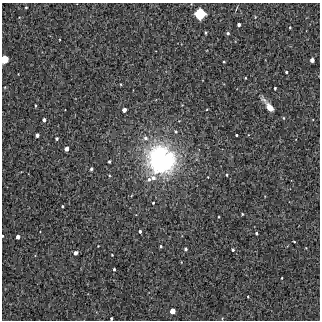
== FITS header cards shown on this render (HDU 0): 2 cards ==
NAXIS1  =                  318 /Length X axis
NAXIS2  =                  318 /Length Y axis

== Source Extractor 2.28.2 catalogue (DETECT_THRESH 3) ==
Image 318 x 318 px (HDU 0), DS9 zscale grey, 1 PNG px = 1 image px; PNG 322 x 322 px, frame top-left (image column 1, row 318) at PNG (2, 3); no overlay
Background 2570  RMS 210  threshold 622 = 3 sigma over >= 5 px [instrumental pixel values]
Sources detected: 49; all 49 listed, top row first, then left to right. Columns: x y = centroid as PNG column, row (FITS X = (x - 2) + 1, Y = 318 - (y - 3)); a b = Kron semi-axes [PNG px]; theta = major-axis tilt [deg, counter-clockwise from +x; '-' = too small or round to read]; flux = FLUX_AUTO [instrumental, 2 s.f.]
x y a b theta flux
26 7 3 2 - 1.3e+04
200 14 7 7 - 6.4e+05
239 25 3 3 - 3.4e+04
290 27 2 2 - 1.1e+04
206 32 3 2 - 1.3e+04
228 33 4 3 - 2.5e+04
4 59 6 5 - 3.1e+05
312 60 4 4 - 6.7e+04
224 62 3 2 - 1.1e+04
286 72 3 3 - 1.6e+04
245 78 3 2 - 1.0e+04
275 88 3 3 - 1.6e+04
35 106 4 2 - 1.3e+04
270 107 14 7 -52 1.2e+05
207 109 3 2 - 8.5e+03
124 110 4 4 - 6.3e+04
283 118 5 3 - 1.2e+04
44 120 4 3 - 4.5e+04
37 135 4 3 - 4.6e+04
236 135 3 3 - 1.7e+04
145 138 6 6 - 4.9e+04
57 139 3 3 - 2.1e+04
66 149 4 4 - 6.9e+04
161 160 34 32 -42 2.1e+06
109 162 3 3 - 1.9e+04
91 169 3 3 - 2.4e+04
227 175 4 3 - 1.6e+04
153 178 8 6 -11 6.9e+04
149 179 7 6 - 4.8e+04
153 203 2 2 - 1.2e+04
62 206 3 2 - 1.5e+04
242 214 3 2 - 1.2e+04
219 217 2 2 - 9.3e+03
140 231 3 3 - 2.7e+04
256 233 3 3 - 2.0e+04
3 236 3 2 - 2.1e+04
18 237 4 4 - 5.0e+04
294 242 3 2 - 1.1e+04
98 246 2 2 - 7.8e+03
161 246 3 3 - 1.7e+04
186 249 4 4 - 2.2e+04
233 250 3 3 - 2.2e+04
75 253 4 3 - 4.8e+04
112 255 3 2 - 9.3e+03
114 269 3 3 - 2.1e+04
282 278 2 2 - 1.1e+04
248 296 2 2 - 9.3e+03
172 311 5 4 - 1.2e+05
111 319 3 2 - 1.6e+04
At the frame edge (FLAGS 8, measured only in part): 3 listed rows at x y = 4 59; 3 236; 111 319